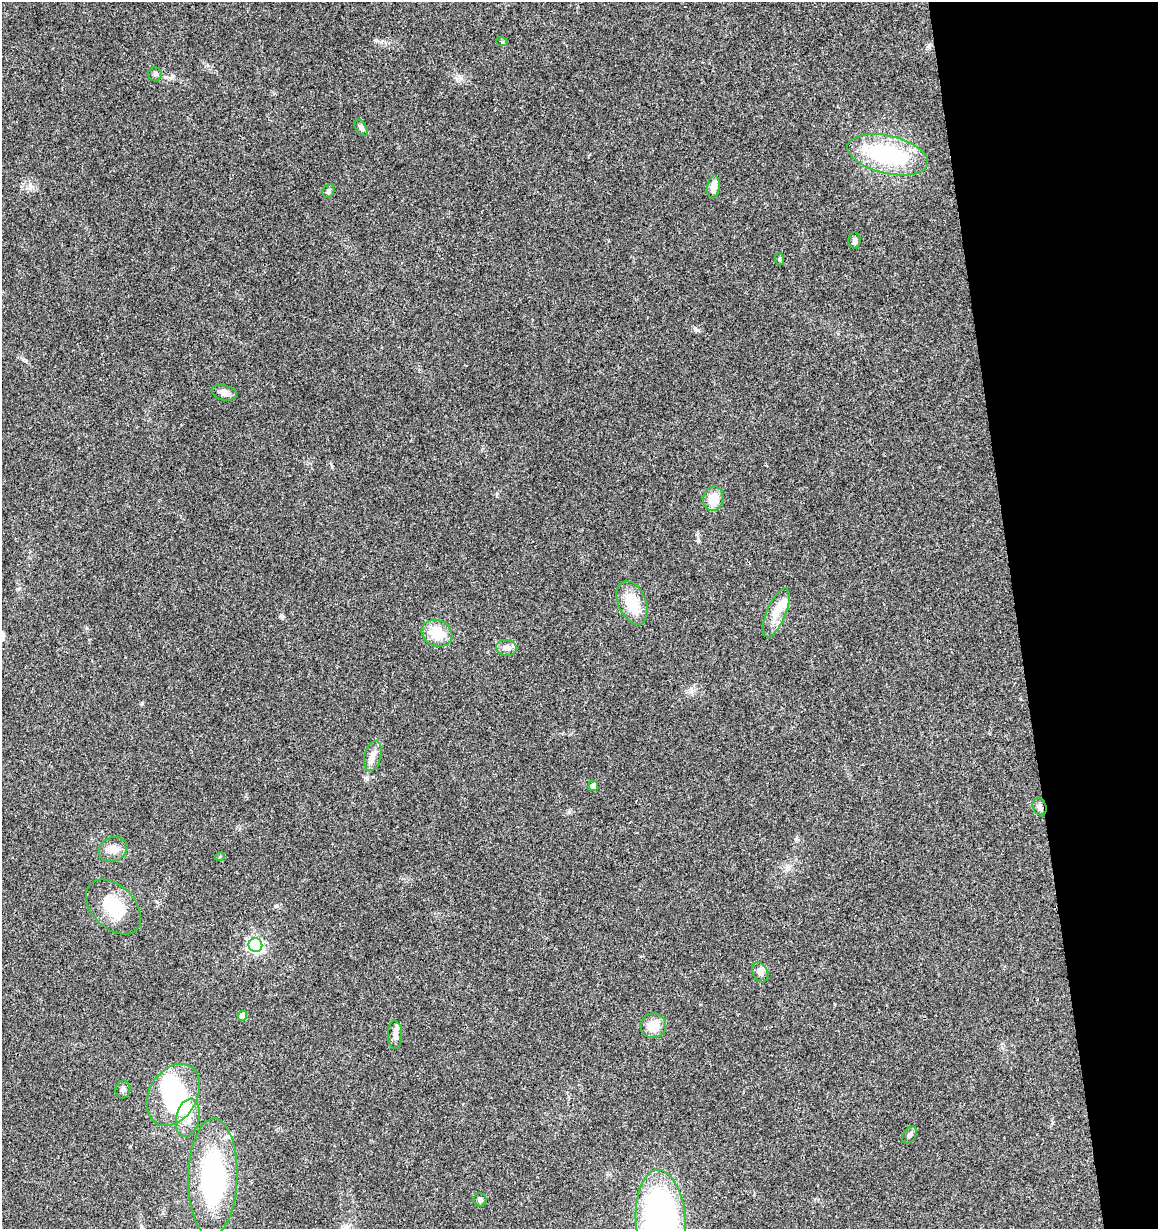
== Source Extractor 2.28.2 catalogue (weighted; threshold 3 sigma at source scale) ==
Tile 12 of 4 x 4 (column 4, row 3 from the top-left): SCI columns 3511-4666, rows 1291-2517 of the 4760 x 5028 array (HDU 1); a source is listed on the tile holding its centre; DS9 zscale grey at full resolution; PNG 1160 x 1231 px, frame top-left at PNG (2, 2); each listed source drawn as its Kron ellipse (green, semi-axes under 4 px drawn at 4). Shown black and unused: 12% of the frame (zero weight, under 3 of 4 exposures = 5% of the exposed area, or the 3 px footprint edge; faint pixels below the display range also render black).
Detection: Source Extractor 2.28.2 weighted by HDU 2 'WHT'; one run over the whole footprint, this tile lists its part. Background 0.043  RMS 0.0036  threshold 0.016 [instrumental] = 3 sigma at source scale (4.5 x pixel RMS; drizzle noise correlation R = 1.50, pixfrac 1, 0.0396/0.0396 arcsec/px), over >= 5 px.
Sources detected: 38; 2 inside a brighter object's white glare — neither listed nor drawn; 4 inside a brighter listed object's ellipse — not listed separately; the other 32 listed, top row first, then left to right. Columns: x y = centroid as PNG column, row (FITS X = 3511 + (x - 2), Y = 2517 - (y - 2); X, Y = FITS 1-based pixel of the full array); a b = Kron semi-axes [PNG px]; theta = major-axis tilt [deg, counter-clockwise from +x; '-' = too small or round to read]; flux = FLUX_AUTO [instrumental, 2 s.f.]
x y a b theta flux
502 42 6 3 -19 0.4
155 74 7 7 - 0.85
361 128 9 5 -55 1.1
888 155 41 19 -14 37
713 187 11 6 83 3.4
328 191 7 5 66 0.99
855 241 8 6 -88 1
779 259 6 4 -74 0.55
224 393 13 7 -15 2.5
713 499 12 10 76 5.8
632 603 23 14 -66 10
776 613 26 9 67 5.6
437 633 16 13 -23 8.5
506 648 10 8 -8 1.8
373 756 15 8 77 2.5
593 786 5 5 - 2.7
1040 807 9 6 -69 1.3
113 849 14 12 24 3.4
220 856 5 3 - 0.3
113 907 32 21 -44 14
255 945 7 7 - 80
760 972 10 7 -64 2.1
243 1016 5 4 - 3.8
653 1026 13 12 - 5.7
395 1035 14 7 -89 2
123 1090 9 7 80 1.2
173 1095 33 24 59 30
188 1118 19 11 77 4.7
909 1135 9 6 57 1
213 1177 59 24 88 52
480 1200 6 6 - 0.94
661 1222 52 25 -86 150
Overlapping masked pixels (flux is a lower limit): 1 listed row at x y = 1040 807
Isophote crosses this tile's border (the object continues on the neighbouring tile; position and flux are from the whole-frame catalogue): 1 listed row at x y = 661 1222
Unlisted compact peaks at least as high as the median listed source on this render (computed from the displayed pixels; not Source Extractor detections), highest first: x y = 375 40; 695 329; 569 812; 142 703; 796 839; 172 76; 276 906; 698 541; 461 78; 281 615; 18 589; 23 359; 497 494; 30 185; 87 628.